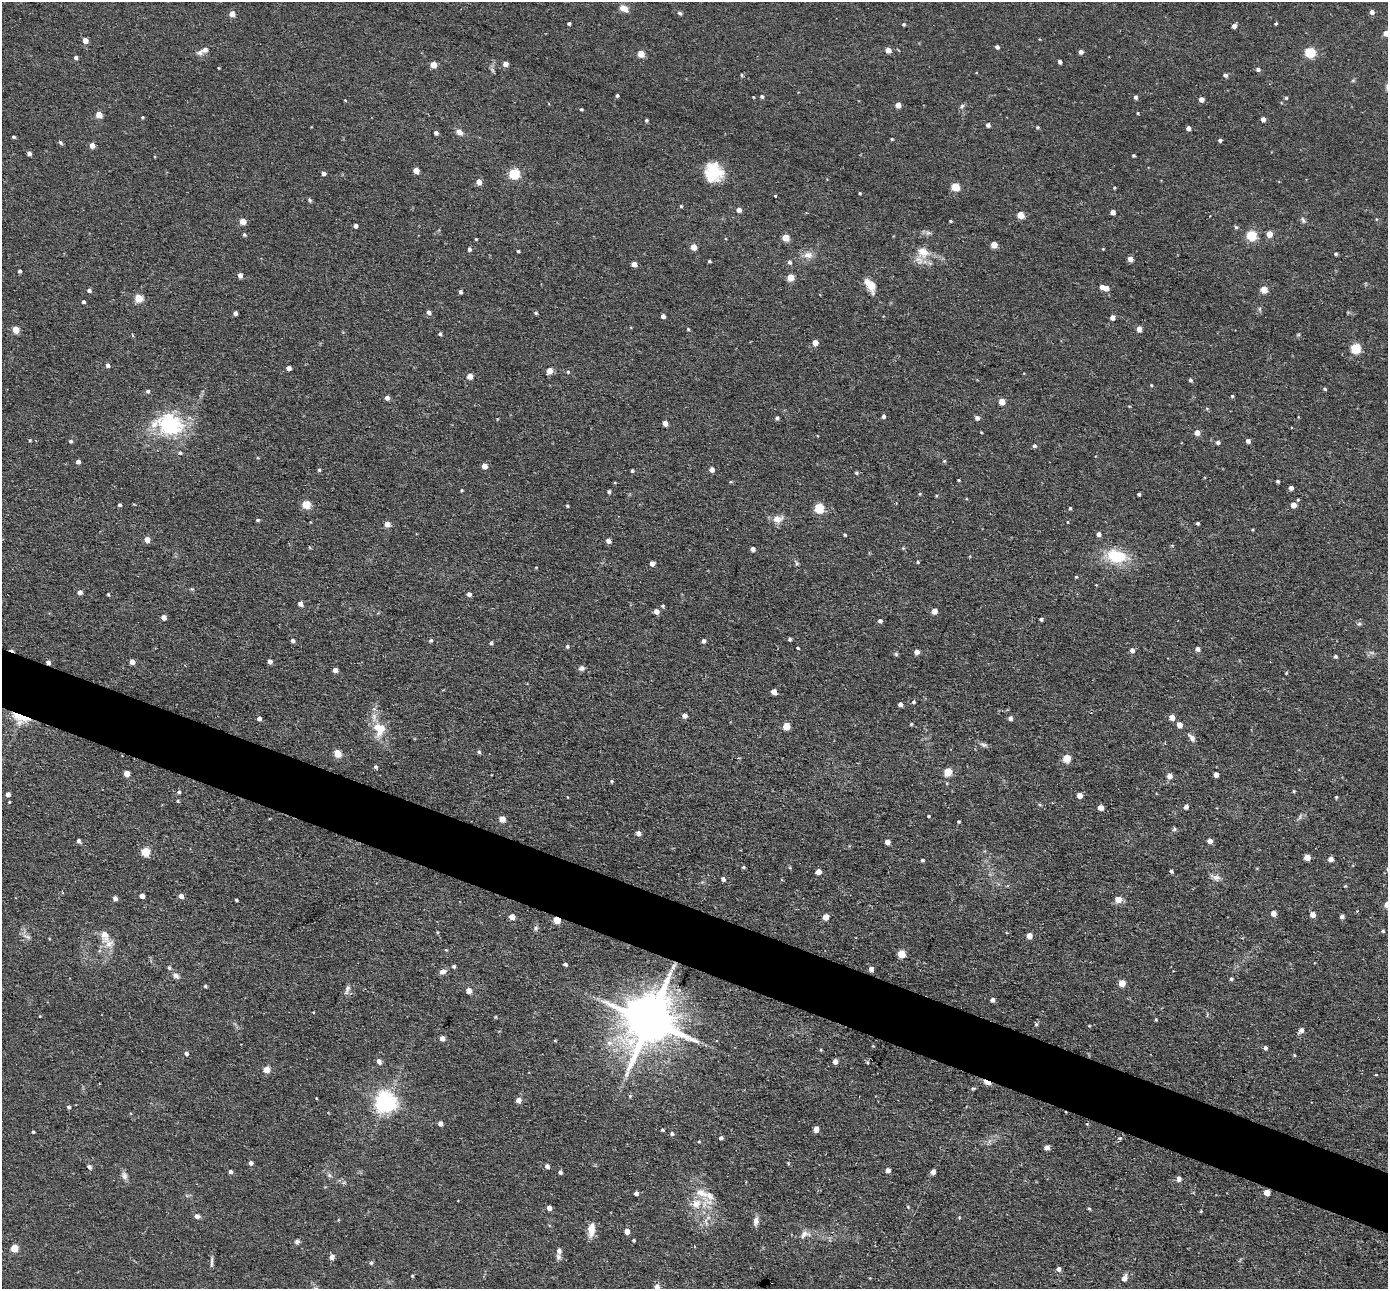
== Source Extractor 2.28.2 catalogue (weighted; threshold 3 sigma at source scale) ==
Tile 6 of 4 x 4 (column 2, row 2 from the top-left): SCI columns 1387-2772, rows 2712-3998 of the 5543 x 5555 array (HDU 1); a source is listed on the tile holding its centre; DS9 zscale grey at full resolution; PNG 1390 x 1291 px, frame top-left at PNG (2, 2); no overlay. Shown black and unused: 5% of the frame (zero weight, under 2 of 3 exposures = <1% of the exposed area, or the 3 px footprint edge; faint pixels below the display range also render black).
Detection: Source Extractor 2.28.2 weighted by HDU 2 'WHT'; one run over the whole footprint, this tile lists its part. Background 0.0581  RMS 0.0075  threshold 0.0338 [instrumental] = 3 sigma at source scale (4.5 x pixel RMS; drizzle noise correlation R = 1.50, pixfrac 1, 0.05/0.05 arcsec/px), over >= 5 px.
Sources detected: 382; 1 too faint to see at this stretch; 2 cosmic-ray / hot-pixel residue — not listed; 13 inside a brighter listed object's ellipse — not listed separately; the other 366 listed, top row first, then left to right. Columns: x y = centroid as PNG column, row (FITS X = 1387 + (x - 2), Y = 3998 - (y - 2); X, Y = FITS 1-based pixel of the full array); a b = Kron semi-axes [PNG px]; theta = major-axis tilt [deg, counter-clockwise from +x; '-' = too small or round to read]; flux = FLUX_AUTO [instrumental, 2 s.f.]
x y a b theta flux
624 8 11 7 -32 5.7
1372 12 5 5 - 3.6
680 13 6 5 - 1.5
232 14 4 4 - 7.9
1276 23 3 3 - 1.2
569 24 3 3 - 1.4
904 24 4 4 - 1.1
1234 26 4 4 - 3.8
1386 33 5 5 - 7.5
85 40 4 4 - 7
997 47 4 4 - 2.2
888 50 5 4 - 6
200 52 10 8 21 3.3
1081 52 4 4 - 3.1
1310 52 5 5 - 54
641 54 5 4 - 14
76 58 5 4 - 2
1060 62 4 3 - 2.3
505 64 5 4 - 4.9
433 65 5 4 - 12
218 68 3 2 - 0.62
1258 69 5 5 - 2.1
492 70 8 4 -53 1.4
741 75 4 4 - 0.95
1225 75 5 4 - 2.1
1353 80 6 4 0 0.95
617 96 3 3 - 1.4
762 96 4 4 - 1.7
753 97 3 3 - 0.57
1135 97 4 4 - 1.9
1286 98 4 4 - 0.93
1201 99 4 4 - 5.7
345 100 4 3 - 0.76
898 105 4 4 - 7.2
962 106 7 5 45 1.6
581 109 3 3 - 1
1138 113 3 3 - 0.75
99 115 5 4 - 12
142 117 4 4 - 0.91
1263 119 4 4 - 3.8
646 120 4 4 - 1.2
988 125 4 4 - 2.5
1037 127 5 4 - 0.92
1188 128 4 4 - 3.7
459 132 8 6 -42 4.5
436 133 4 4 - 2.6
13 137 3 3 - 1.1
892 139 4 3 - 0.8
1220 140 4 4 - 1.7
61 143 7 4 -49 1.2
92 145 5 4 - 5.5
29 153 4 4 - 2.7
1133 155 3 3 - 1.1
416 170 5 4 - 8.8
715 172 23 18 -32 23
323 173 4 4 - 2.7
514 173 5 5 - 62
479 182 5 5 - 6.5
955 187 5 5 - 24
1114 188 4 3 - 0.71
860 193 3 3 - 0.86
775 196 3 3 - 1.2
310 200 6 4 -53 1.3
681 206 4 4 - 0.93
739 210 5 5 - 4.4
1113 212 4 4 - 4.9
1020 215 5 4 - 16
1376 219 5 3 - 0.71
1303 220 9 5 -66 1.9
243 221 5 4 - 9.1
950 221 3 3 - 0.91
355 226 4 4 - 2.9
1236 227 5 4 - 1.1
928 233 8 6 10 2.3
1269 234 5 4 - 9.7
244 235 5 4 - 1.2
1251 235 5 5 - 52
786 237 5 5 - 13
476 239 3 3 - 0.75
994 245 5 4 - 11
693 247 5 4 - 9.6
469 249 5 4 - 2
1103 249 4 3 - 0.61
518 251 3 3 - 1
923 252 15 12 -29 11
1336 254 5 3 - 1.2
808 255 12 9 -3 5.9
1130 259 5 4 - 4.9
709 261 3 3 - 1.1
790 262 6 5 - 1.9
634 264 4 4 - 5.4
19 271 4 3 - 1.7
240 275 5 4 - 3.7
791 277 5 5 - 14
870 285 17 9 -56 10
1106 288 5 5 - 5.3
1264 289 5 5 - 14
89 290 4 4 - 2.1
460 292 4 3 - 2.2
138 298 5 5 - 23
83 302 3 3 - 1.6
429 312 5 5 - 2.8
235 313 4 4 - 2.5
536 313 5 4 - 1.2
663 316 4 4 - 3.1
1112 318 5 4 - 4.2
15 329 5 5 - 13
688 329 4 3 - 0.81
1139 329 4 4 - 6.3
440 334 4 4 - 1.5
133 335 5 3 - 0.79
815 342 5 5 - 5.8
1355 348 5 5 - 57
107 365 5 4 - 2.6
288 368 4 4 - 4.5
549 371 5 4 - 9.3
568 372 5 4 - 1.1
470 376 5 4 - 7.8
1190 380 5 4 - 1.5
1151 385 4 3 - 0.67
1325 389 4 4 - 1.1
148 391 5 4 - 1.5
1232 396 4 4 - 1.1
387 398 4 4 - 3.4
1002 402 5 4 - 9.7
1129 406 5 3 - 0.6
1207 408 5 3 - 0.8
883 416 5 4 - 1.8
777 418 5 4 - 1.5
977 418 6 5 - 2.4
665 423 4 4 - 5.8
170 425 33 25 -9 59
981 432 3 2 - 0.59
1197 433 5 5 - 6
30 440 4 3 - 0.79
71 441 5 5 - 1.3
1248 441 5 4 - 2.9
1218 442 5 4 - 2
1034 446 5 5 - 1.8
180 453 5 5 - 1.2
258 458 5 3 - 0.65
944 461 5 4 - 0.97
78 462 4 4 - 3.6
484 466 4 4 - 6.7
712 469 5 5 - 3.9
319 470 5 4 - 1.3
632 471 4 3 - 1.2
856 473 4 4 - 1.3
958 480 3 2 - 0.72
1278 481 3 3 - 1.5
731 482 5 3 - 0.83
1291 488 4 4 - 3.5
462 490 4 3 - 0.92
609 492 4 4 - 1.5
920 494 4 3 - 0.74
1139 494 3 3 - 1.4
119 505 4 3 - 1.7
306 505 5 5 - 27
1293 505 5 4 - 6.9
567 506 4 3 - 0.93
819 508 5 5 - 48
1070 508 4 4 - 0.99
777 519 16 10 7 6.6
257 520 5 4 - 1.1
1068 522 4 3 - 0.55
1198 523 3 3 - 1.3
387 524 5 5 - 6.1
1099 534 4 4 - 2.9
845 535 4 3 - 0.93
147 539 5 5 - 6.4
608 541 4 4 - 3.8
1172 545 5 3 - 0.7
309 547 5 3 - 0.67
903 548 5 4 - 0.86
753 549 5 4 - 2.4
1117 556 24 14 -12 32
918 562 4 4 - 0.96
652 563 5 4 - 4.4
797 563 8 4 -49 1.5
536 567 4 3 - 0.56
1076 577 4 3 - 0.76
192 589 5 4 - 0.97
80 592 4 4 - 5.1
108 594 4 3 - 0.9
469 594 4 4 - 3.2
300 604 5 4 - 4.8
663 606 4 4 - 1.1
934 611 5 4 - 8.1
656 612 5 4 - 5.3
164 617 4 4 - 5.8
1041 619 4 3 - 1.6
880 621 5 5 - 2
1359 624 6 5 - 1.5
790 639 4 4 - 1.4
293 640 5 4 - 2.4
431 640 5 4 - 1.3
704 641 4 4 - 2.6
491 643 4 4 - 1.5
567 646 5 4 - 1.2
798 648 3 3 - 2.4
1198 649 5 4 - 3.2
1132 650 5 5 - 3
917 652 4 4 - 5.3
896 654 5 5 - 1.2
1335 656 5 4 - 1.3
270 661 4 4 - 3.2
48 662 4 4 - 3.1
132 662 4 4 - 5.7
582 668 7 6 - 2.4
335 670 4 4 - 4.5
1286 673 4 3 - 0.63
774 692 5 4 - 7
913 702 4 4 - 1.3
900 704 4 4 - 3
684 716 4 4 - 4.5
1172 717 5 5 - 7.3
20 718 21 11 -20 19
1010 718 4 4 - 2.9
259 719 4 4 - 3
911 724 4 4 - 0.92
1179 725 5 4 - 6.2
786 726 5 5 - 17
377 727 24 11 -87 15
1192 738 10 5 -51 3.6
984 745 11 5 -24 2.4
479 752 5 5 - 1.4
337 753 5 5 - 18
1067 758 5 5 - 21
375 767 4 4 - 1.7
948 772 5 5 - 21
127 773 5 4 - 9.2
1216 775 4 4 - 4.4
1169 776 5 5 - 4.7
612 781 4 3 - 1.1
1294 791 4 4 - 0.89
179 792 5 4 - 1.7
8 794 5 4 - 3.3
1080 795 5 5 - 5.9
567 797 3 2 - 0.44
1336 797 3 3 - 0.94
178 801 5 4 - 0.86
9 802 3 3 - 0.7
1100 807 4 4 - 6.4
1186 807 5 4 - 3
928 816 3 3 - 0.84
1300 816 9 4 64 1.8
502 819 5 4 - 11
959 822 3 3 - 0.92
1174 829 5 4 - 1.4
638 833 5 4 - 4.5
79 841 5 4 - 2.1
1210 841 5 4 - 4.6
887 842 4 4 - 4.4
146 852 5 5 - 33
1307 857 5 5 - 11
1331 859 4 4 - 5
922 860 4 4 - 1.3
743 867 4 3 - 1.2
1171 871 4 3 - 1.8
818 872 5 4 - 6.4
1216 877 11 8 -12 4
723 879 5 4 - 2.2
1345 886 4 3 - 0.85
63 893 3 2 - 0.86
142 896 4 4 - 5.5
181 896 5 4 - 4.3
115 898 4 4 - 3.4
1118 899 5 5 - 13
236 900 3 3 - 1
1357 911 3 3 - 0.96
1273 913 4 4 - 6
1312 914 4 4 - 6.6
1342 916 5 4 - 2.2
512 917 5 4 - 7.3
825 917 5 4 - 8.8
557 920 5 4 - 20
535 928 7 6 - 1.7
1383 931 5 4 - 1.3
437 932 5 3 - 0.74
105 935 22 12 -75 10
27 936 14 4 -25 2.6
1029 936 5 4 - 8.5
1242 938 3 3 - 0.63
446 950 4 3 - 0.68
901 954 5 5 - 22
565 964 4 3 - 2
454 966 4 4 - 1.7
169 968 6 5 - 1.6
871 969 4 4 - 4.3
443 972 8 6 17 4
176 976 10 7 -33 3.1
1231 979 4 4 - 1.4
1122 983 5 5 - 13
205 986 4 3 - 1.3
347 990 15 6 68 3.2
469 991 7 6 - 3.7
992 1000 4 4 - 2.7
313 1012 3 2 - 0.55
1156 1019 4 3 - 0.79
649 1021 17 13 64 4900
1036 1024 5 4 - 1.3
1301 1030 6 5 - 3.9
442 1038 5 4 - 5
555 1040 4 3 - 0.72
609 1043 10 9 - 5.4
873 1046 4 3 - 0.64
1265 1048 5 4 - 2.2
821 1050 5 3 - 0.72
186 1053 5 5 - 2.1
1294 1055 4 4 - 0.8
835 1061 5 4 - 4
379 1062 8 6 -54 2.8
867 1062 4 4 - 0.95
266 1070 5 5 - 12
1376 1075 3 3 - 1.2
987 1082 7 4 -24 14
973 1088 7 3 8 1
630 1096 5 4 - 0.95
316 1098 3 2 - 0.64
518 1100 5 5 - 5.2
385 1102 7 7 - 510
69 1107 4 4 - 2
440 1124 5 4 - 3.7
1087 1124 4 4 - 0.69
816 1129 5 4 - 5.1
662 1130 3 3 - 1.2
33 1132 3 3 - 0.96
672 1134 5 4 - 1.6
721 1138 4 4 - 2.1
1120 1138 5 4 - 1.7
699 1141 4 3 - 0.74
1047 1148 6 5 - 2.8
251 1163 5 4 - 2.4
788 1163 5 4 - 0.83
547 1166 5 4 - 3.1
89 1167 6 4 -47 2.1
888 1170 5 5 - 3.9
230 1172 4 4 - 2.2
560 1172 4 4 - 2.3
933 1172 5 4 - 4.4
329 1175 7 6 - 1.9
124 1176 11 7 -78 3.5
1178 1179 5 5 - 4
636 1193 4 4 - 2.5
1267 1193 5 4 - 11
696 1204 16 14 21 14
908 1207 5 4 - 0.94
549 1208 4 4 - 4.3
1089 1209 4 3 - 1.1
1201 1211 4 3 - 0.68
197 1216 6 6 - 2.6
756 1221 11 7 83 3.9
591 1230 16 7 85 9.6
627 1231 5 4 - 6.2
804 1234 16 9 24 5.5
634 1240 3 3 - 1.2
297 1242 6 5 - 2
14 1248 5 5 - 21
559 1251 6 5 - 3
332 1257 5 5 - 4
212 1262 18 3 88 2.3
371 1263 6 5 - 1.3
1058 1269 5 4 - 3.2
412 1276 3 3 - 0.88
1124 1278 9 6 68 3.9
657 1287 5 5 - 5.2
Overlapping masked pixels (flux is a lower limit): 6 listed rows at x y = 48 662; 20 718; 557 920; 649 1021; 987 1082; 1267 1193
Isophote crosses this tile's border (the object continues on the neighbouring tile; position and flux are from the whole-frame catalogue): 2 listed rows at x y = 1386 33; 657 1287